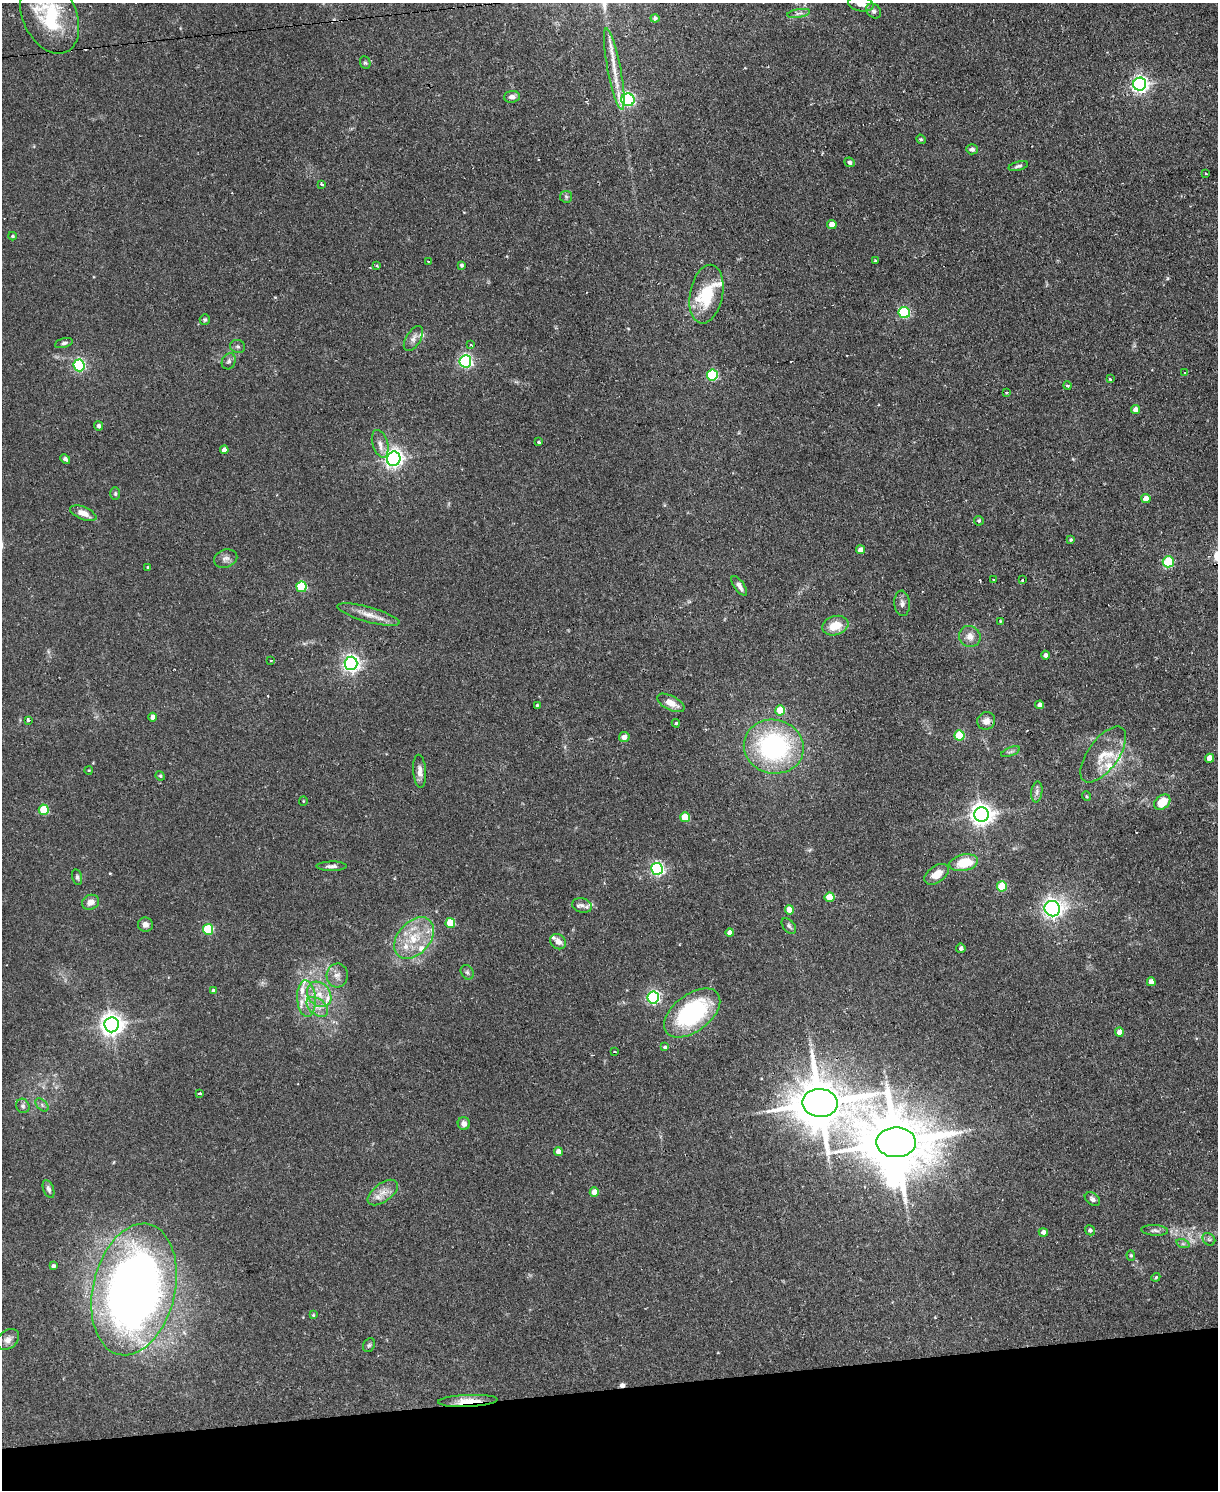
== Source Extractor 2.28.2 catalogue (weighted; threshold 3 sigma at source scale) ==
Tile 10 of 4 x 3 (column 2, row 3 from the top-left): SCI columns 1217-2432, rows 247-1734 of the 4865 x 4839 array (HDU 1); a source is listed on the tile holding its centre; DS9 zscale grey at full resolution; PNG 1220 x 1492 px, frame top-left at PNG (2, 3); each listed source drawn as its Kron ellipse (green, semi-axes under 4 px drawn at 4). Shown black and unused: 7% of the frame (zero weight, under 2 of 3 exposures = <1% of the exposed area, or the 3 px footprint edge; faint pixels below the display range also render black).
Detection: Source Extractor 2.28.2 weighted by HDU 2 'WHT'; one run over the whole footprint, this tile lists its part. Background 0.0867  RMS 0.0058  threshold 0.0261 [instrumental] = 3 sigma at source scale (4.5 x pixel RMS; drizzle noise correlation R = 1.50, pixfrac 1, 0.05/0.05 arcsec/px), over >= 5 px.
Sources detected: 167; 1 inside a brighter object's white glare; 6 cosmic-ray / hot-pixel residue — neither listed nor drawn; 14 inside a brighter listed object's ellipse — not listed separately; the other 146 listed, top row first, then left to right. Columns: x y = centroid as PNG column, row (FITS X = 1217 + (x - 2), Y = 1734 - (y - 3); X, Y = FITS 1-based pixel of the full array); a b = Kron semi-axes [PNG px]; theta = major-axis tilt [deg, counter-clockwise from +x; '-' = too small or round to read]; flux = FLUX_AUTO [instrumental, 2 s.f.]
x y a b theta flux
861 4 12 7 -10 4.5
874 11 8 6 -47 1.7
799 13 11 4 9 1.7
50 16 40 26 -65 41
655 18 4 4 - 1.5
365 63 6 5 - 0.97
614 69 41 6 -79 11
1140 84 6 6 - 190
512 97 8 6 4 2.6
628 100 6 6 - 110
921 139 5 4 - 0.86
972 149 6 5 - 1.8
849 162 5 4 - 1.6
1018 166 10 4 16 1.4
1206 174 3 2 - 0.68
322 184 3 3 - 1.4
566 197 6 6 - 1.1
832 224 4 4 - 4.7
12 236 4 3 - 0.83
428 261 3 2 - 0.7
876 261 3 3 - 1.5
461 265 4 4 - 1.1
376 266 3 3 - 4
706 294 30 16 79 24
904 313 6 5 - 49
205 320 5 5 - 1
413 339 14 7 58 3
64 343 9 4 14 1.5
470 345 3 3 - 0.75
238 346 7 6 - 1.3
229 361 8 6 65 1.6
465 361 6 6 - 120
79 365 6 5 - 77
1185 372 3 3 - 1.1
712 375 5 5 - 52
1110 379 3 3 - 0.69
1067 386 4 3 - 0.96
1006 392 3 2 - 0.83
1136 410 4 4 - 3.8
99 426 4 4 - 1.9
539 442 3 3 - 9.7
380 444 14 7 -73 3.8
224 450 4 4 - 4.2
65 459 5 4 - 1.5
394 459 7 6 - 200
115 493 6 5 - 0.97
1146 499 4 4 - 6.9
83 513 14 6 -22 5.5
979 521 5 4 - 0.93
1071 540 3 3 - 0.87
860 550 4 4 - 3.1
226 559 12 9 20 2.8
1168 562 5 5 - 26
148 568 4 3 - 1.5
994 579 3 2 - 0.73
1022 579 3 2 - 0.8
739 586 11 5 -55 2.5
301 587 5 5 - 37
902 603 13 8 -86 2.5
368 614 32 7 -16 7.1
1000 621 3 3 - 0.43
835 626 13 9 17 10
970 636 11 10 - 4.7
1046 655 4 4 - 1.9
271 660 3 3 - 1.9
351 663 6 6 - 220
671 703 15 7 -27 6.4
537 705 3 3 - 0.6
1040 705 4 4 - 3.2
780 710 5 5 - 14
153 717 4 4 - 3.8
28 720 3 3 - 3.2
986 721 9 8 - 3.8
676 723 4 4 - 0.82
959 735 5 5 - 28
624 737 5 5 - 3.3
774 747 30 27 -13 93
1011 752 10 3 21 1.1
1103 754 33 15 54 14
1210 758 4 4 - 7.1
89 770 4 3 - 0.43
420 771 16 6 -86 3.8
160 776 5 4 - 0.68
1037 792 10 5 83 2.1
1086 796 5 3 - 0.55
303 801 5 4 - 0.58
1162 802 9 6 38 13
44 810 5 5 - 26
981 814 7 7 - 430
685 817 5 5 - 18
964 863 14 8 11 16
332 866 15 4 1 2.2
657 869 6 6 - 110
937 874 14 8 34 7.9
77 877 8 5 -76 1.2
1002 886 5 5 - 21
830 897 5 5 - 12
91 902 9 7 24 4.4
582 905 10 7 -12 2.5
1052 909 8 7 - 260
789 910 5 4 - 8.1
450 923 5 5 - 20
145 925 7 7 - 2.6
789 926 9 5 -50 1.5
208 929 5 5 - 35
730 933 4 4 - 3.4
414 938 24 16 48 18
558 942 9 7 -39 4
961 948 5 4 - 1.5
467 972 8 6 -62 1.3
337 975 12 10 86 4
1151 982 4 4 - 3.8
213 991 4 3 - 1
319 994 14 11 -50 7.7
306 998 18 9 -87 8.1
653 998 6 6 - 100
317 1007 12 8 -39 4.8
692 1013 32 18 37 69
112 1025 7 7 - 440
1119 1032 4 4 - 5.2
665 1047 3 3 - 3.4
615 1052 3 3 - 1.5
200 1094 3 3 - 4.5
820 1103 18 14 -2 3600
42 1105 8 4 -46 1.3
23 1106 7 6 - 1.6
464 1124 6 6 - 2.6
896 1142 20 15 -1 5000
558 1152 4 4 - 4.5
49 1189 9 5 -69 1.8
594 1192 5 4 - 5.6
383 1193 17 9 36 6
1092 1199 8 6 -35 1.8
1090 1230 5 5 - 1.5
1155 1230 13 5 -4 1.8
1043 1232 4 4 - 2.5
1209 1239 7 5 -44 1.3
1183 1244 7 4 -18 1
1131 1255 5 4 - 0.85
53 1266 4 4 - 1.3
1156 1277 4 3 - 0.95
134 1289 67 41 77 500
313 1315 3 3 - 0.6
8 1339 12 9 38 3.3
369 1345 7 5 61 1.1
468 1401 30 6 2 11
Overlapping masked pixels (flux is a lower limit): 2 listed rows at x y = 820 1103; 468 1401
Isophote crosses this tile's border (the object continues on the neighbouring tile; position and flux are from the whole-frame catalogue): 2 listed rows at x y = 861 4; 50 16